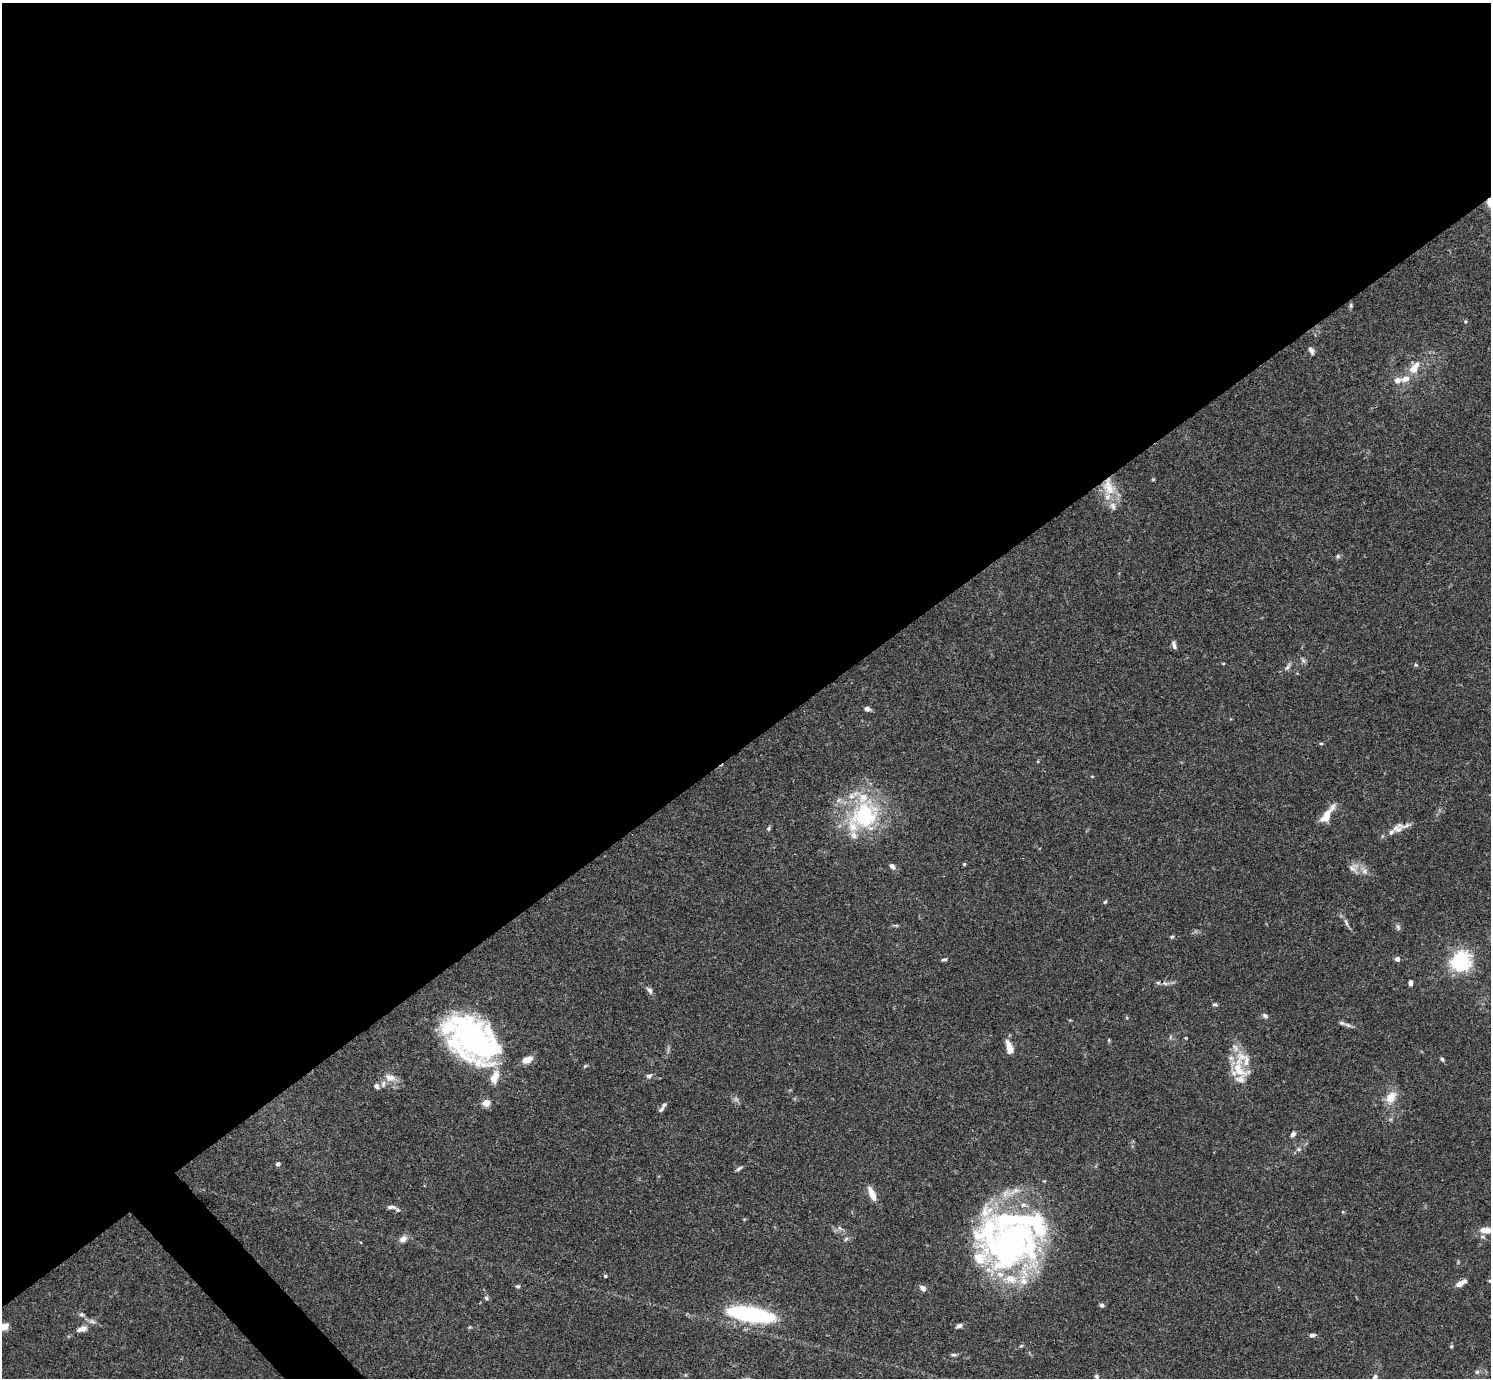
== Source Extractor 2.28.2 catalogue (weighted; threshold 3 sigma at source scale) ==
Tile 2 of 4 x 4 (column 2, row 1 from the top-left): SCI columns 1492-2980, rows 4285-5660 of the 5963 x 5959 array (HDU 1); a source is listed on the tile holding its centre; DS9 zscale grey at full resolution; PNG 1493 x 1380 px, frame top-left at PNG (2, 3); no overlay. Shown black and unused: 55% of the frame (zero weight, under 3 of 4 exposures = <1% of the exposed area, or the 3 px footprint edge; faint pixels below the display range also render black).
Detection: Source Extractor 2.28.2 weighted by HDU 2 'WHT'; one run over the whole footprint, this tile lists its part. Background 0.0711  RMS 0.0032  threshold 0.0143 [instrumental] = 3 sigma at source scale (4.5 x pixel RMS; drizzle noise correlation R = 1.50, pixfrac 1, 0.05/0.05 arcsec/px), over >= 5 px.
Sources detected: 106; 1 too faint to see at this stretch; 4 inside a brighter object's white glare — not listed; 21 inside a brighter listed object's ellipse — not listed separately; the other 80 listed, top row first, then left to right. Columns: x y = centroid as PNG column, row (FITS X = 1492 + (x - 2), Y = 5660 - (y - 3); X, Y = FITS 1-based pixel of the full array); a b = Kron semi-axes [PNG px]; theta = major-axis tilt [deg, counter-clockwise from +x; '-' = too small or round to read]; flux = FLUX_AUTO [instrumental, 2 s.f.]
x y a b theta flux
1351 305 7 5 -90 0.5
1311 350 9 5 -60 1.2
1413 369 13 12 - 3.4
1405 379 11 7 27 2.6
1153 479 5 3 - 0.31
1109 487 26 16 -75 8.9
1338 556 6 6 - 0.6
1174 645 11 5 -75 1.1
1303 660 8 5 -54 0.75
1223 663 5 3 - 0.26
1416 665 6 5 - 0.49
1288 667 13 5 54 1.1
867 709 7 5 -16 1.1
1321 743 5 4 - 0.44
1092 776 5 3 - 0.23
864 815 46 39 -71 32
1327 815 24 8 56 5.3
768 828 6 5 - 0.52
1398 828 16 11 38 2.6
964 864 5 4 - 0.38
892 866 8 5 -48 1.3
1353 867 16 11 25 2.4
1105 902 5 4 - 0.46
1346 922 13 4 -70 1
896 925 8 4 -8 0.46
1398 927 9 5 -79 0.75
1172 937 5 4 - 0.44
944 959 7 4 18 0.57
1397 959 4 4 - 1.9
1460 961 7 7 - 130
1165 983 10 5 -21 1.2
1410 983 5 4 - 1.2
649 990 9 6 -53 1.2
1215 1004 8 4 -4 0.57
1265 1016 7 6 - 0.99
1342 1023 11 5 -18 0.99
472 1037 44 34 -52 75
1170 1037 6 4 72 0.48
1186 1038 4 4 - 0.26
1109 1040 6 3 72 0.31
1009 1047 15 7 -73 3.8
527 1059 12 7 23 3.3
1442 1059 6 4 -78 0.57
585 1066 6 4 44 0.4
1238 1069 33 20 -45 10
649 1076 7 6 - 1
390 1077 14 9 -12 3.1
495 1077 16 9 70 4.3
376 1086 7 6 - 1.1
1391 1097 18 12 56 4.5
486 1103 5 4 - 7.9
664 1105 9 5 41 0.75
1293 1134 7 5 45 0.94
1299 1149 7 5 0 0.74
278 1164 4 4 - 0.96
739 1168 10 4 32 0.71
872 1194 19 7 -67 3.3
391 1207 15 5 -3 1.4
1486 1230 20 9 0 3.6
403 1239 11 8 34 1.8
846 1239 7 4 45 0.55
1010 1244 78 56 -26 100
605 1276 4 4 - 0.65
1490 1281 5 5 - 0.49
1461 1283 15 6 30 2
518 1286 6 5 - 0.59
923 1288 9 6 -42 1.2
486 1298 6 5 - 0.62
1102 1305 6 5 - 0.76
82 1314 7 6 - 0.67
751 1314 35 10 -10 59
4 1326 5 4 - 9.3
959 1326 8 5 22 1
82 1329 16 8 20 2.2
1312 1335 7 5 7 0.88
1451 1346 5 4 - 0.39
954 1355 9 4 -4 0.62
1477 1372 6 6 - 0.65
1096 1376 6 5 - 0.67
1375 1377 8 6 53 1
Overlapping masked pixels (flux is a lower limit): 2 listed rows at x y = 1109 487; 1165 983
Isophote crosses this tile's border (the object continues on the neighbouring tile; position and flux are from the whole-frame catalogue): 4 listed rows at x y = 1486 1230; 1490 1281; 4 1326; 1375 1377